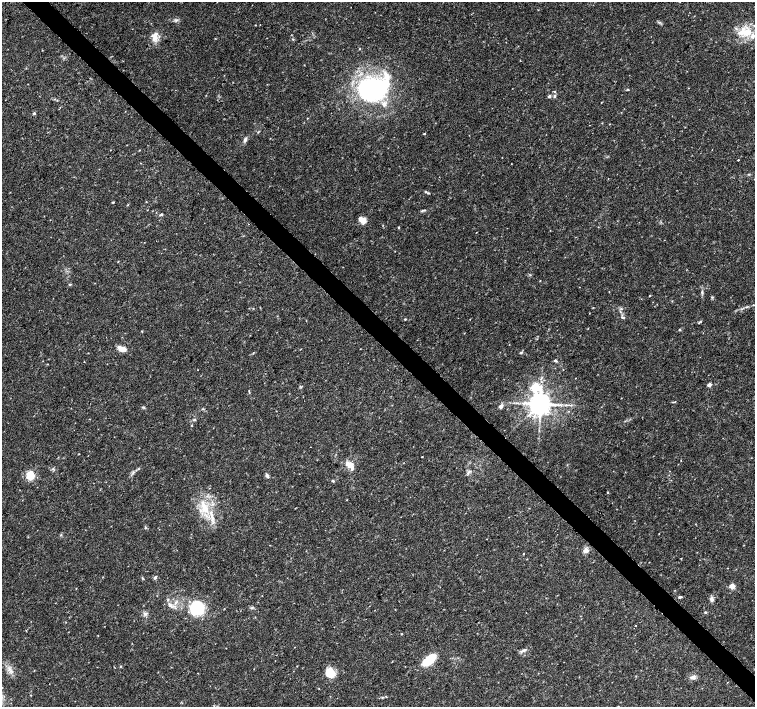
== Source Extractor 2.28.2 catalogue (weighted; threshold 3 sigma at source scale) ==
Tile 6 of 4 x 4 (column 2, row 2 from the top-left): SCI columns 1509-3013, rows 2977-4385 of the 6033 x 6019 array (HDU 1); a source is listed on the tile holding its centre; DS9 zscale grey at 2 x 2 block average (1 PNG px = mean of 2 x 2 image px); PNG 757 x 709 px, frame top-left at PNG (2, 2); no overlay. Shown black and unused: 3% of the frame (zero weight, under 3 of 4 exposures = <1% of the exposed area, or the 3 px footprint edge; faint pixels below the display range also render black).
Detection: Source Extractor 2.28.2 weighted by HDU 2 'WHT'; one run over the whole footprint, this tile lists its part. Background 0.0374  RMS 0.0037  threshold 0.0167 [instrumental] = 3 sigma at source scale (4.5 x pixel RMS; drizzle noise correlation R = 1.50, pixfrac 1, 0.0396/0.0396 arcsec/px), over >= 5 px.
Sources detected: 84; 7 inside a brighter listed object's ellipse — not listed separately; the other 77 listed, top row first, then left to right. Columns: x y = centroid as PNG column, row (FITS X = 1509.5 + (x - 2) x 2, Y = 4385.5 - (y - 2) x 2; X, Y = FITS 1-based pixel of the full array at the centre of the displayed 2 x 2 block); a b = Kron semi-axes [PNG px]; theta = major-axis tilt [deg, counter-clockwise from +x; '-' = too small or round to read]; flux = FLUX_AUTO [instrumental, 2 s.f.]
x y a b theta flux
255 25 3 2 - 0.34
745 32 13 10 22 16
155 38 11 7 77 6.7
293 39 3 2 - 0.69
373 89 36 24 20 140
628 90 3 2 - 0.63
549 96 4 3 - 1.5
554 96 4 3 - 1.3
34 113 4 3 - 1.1
307 118 2 2 - 0.44
425 133 3 2 - 0.56
245 140 6 4 80 2.1
738 160 2 2 - 0.72
428 193 4 3 - 0.86
113 202 3 2 - 0.59
146 202 3 2 - 0.38
424 210 5 2 - 1.1
161 215 5 3 - 0.9
363 220 8 6 -33 7.3
248 224 2 2 - 0.54
383 225 2 2 - 0.39
399 228 3 2 - 0.76
476 232 2 2 - 0.28
118 261 2 2 - 0.45
540 281 3 2 - 0.42
70 284 4 3 - 0.91
702 292 4 3 - 1.1
650 295 2 2 - 0.6
753 305 3 2 - 0.44
593 307 3 2 - 0.4
623 317 4 3 - 1
405 319 3 2 - 0.68
700 322 5 2 - 0.87
142 331 3 2 - 0.58
122 349 10 5 -22 7.1
521 352 4 3 - 1
556 360 6 3 -22 1.2
47 364 3 2 - 0.37
709 385 2 2 - 6.2
249 392 3 2 - 0.58
540 404 6 5 - 1100
571 405 3 2 - 0.7
501 406 3 2 - 7
143 407 5 3 - 1
194 420 4 2 - 0.84
79 454 2 2 - 0.35
422 457 2 2 - 0.35
350 464 8 7 - 6.4
53 469 3 3 - 1.1
30 475 7 7 - 16
267 475 7 3 -61 1.7
333 481 3 3 - 1
607 492 2 2 - 0.54
205 508 13 10 -79 15
213 523 5 2 - 1.2
145 528 3 2 - 0.71
586 550 7 6 - 3.8
523 554 3 2 - 0.43
155 577 5 4 - 1.7
142 578 3 2 - 0.65
732 586 3 3 - 14
76 589 3 2 - 0.35
680 597 4 3 - 1.1
712 599 7 5 87 2.4
170 605 8 4 -42 3.2
197 609 21 16 -17 32
705 612 3 3 - 0.86
145 614 6 4 6 2
401 634 3 2 - 0.47
523 651 9 3 24 2
429 660 12 6 38 31
120 666 3 2 - 0.59
297 666 2 2 - 0.4
330 674 13 9 14 9.1
693 677 8 5 11 3
382 697 4 2 - 0.68
618 706 3 2 - 0.36
Diffuse or blended objects may show on this block-average render without a row.